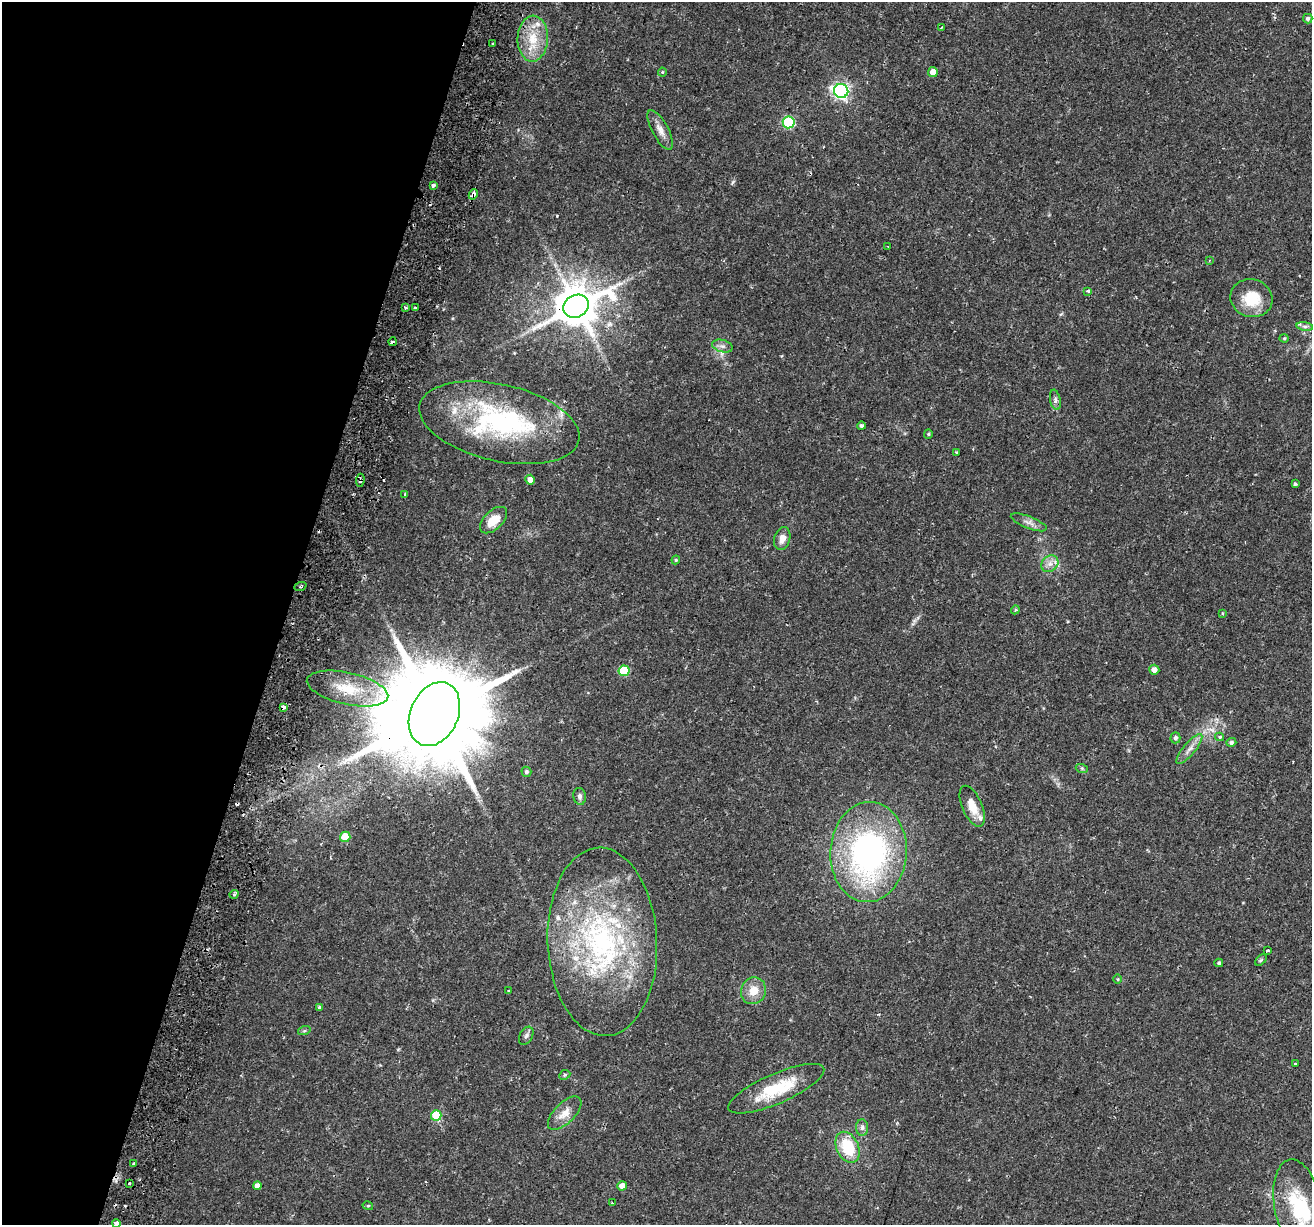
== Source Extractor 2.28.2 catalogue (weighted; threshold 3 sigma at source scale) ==
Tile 9 of 4 x 4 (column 1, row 3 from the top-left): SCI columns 78-1387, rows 1578-2800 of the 5386 x 5541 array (HDU 1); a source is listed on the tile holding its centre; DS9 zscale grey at full resolution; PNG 1314 x 1227 px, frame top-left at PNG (2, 2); each listed source drawn as its Kron ellipse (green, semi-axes under 4 px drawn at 4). Shown black and unused: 22% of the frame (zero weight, under 2 of 3 exposures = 5% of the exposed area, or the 3 px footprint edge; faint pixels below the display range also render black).
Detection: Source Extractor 2.28.2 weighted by HDU 2 'WHT'; one run over the whole footprint, this tile lists its part. Background 0.0387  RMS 0.0035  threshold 0.0159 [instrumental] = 3 sigma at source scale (4.5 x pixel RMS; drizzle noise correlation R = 1.50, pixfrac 1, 0.0396/0.0396 arcsec/px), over >= 5 px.
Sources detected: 97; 3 inside a brighter object's white glare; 10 cosmic-ray / hot-pixel residue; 1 long thin detection or spike segment (spike, bleed or trail) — neither listed nor drawn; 3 inside a brighter listed object's ellipse — not listed separately; the other 80 listed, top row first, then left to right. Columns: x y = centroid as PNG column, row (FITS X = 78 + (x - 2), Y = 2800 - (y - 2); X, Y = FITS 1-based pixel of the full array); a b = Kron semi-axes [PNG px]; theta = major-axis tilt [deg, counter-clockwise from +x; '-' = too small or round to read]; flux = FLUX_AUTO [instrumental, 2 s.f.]
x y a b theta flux
1308 19 5 4 - 0.88
941 28 3 2 - 0.31
533 39 23 15 87 9.5
492 44 3 2 - 0.42
662 72 4 4 - 0.32
933 72 5 5 - 2.7
841 91 7 6 - 100
789 122 6 6 - 31
660 130 22 8 -61 2.9
433 185 4 3 - 1.8
473 194 5 4 - 4.8
888 247 3 2 - 0.39
1209 261 3 2 - 0.31
1088 291 3 3 - 0.75
1251 298 21 19 -16 11
576 306 13 11 27 1300
405 308 3 3 - 1.3
415 308 3 3 - 0.69
1305 326 8 4 -8 0.89
1284 338 4 4 - 0.41
392 342 4 3 - 1.7
722 346 10 6 -15 1.5
1055 400 10 5 -78 1.1
499 423 82 38 -13 57
861 426 4 4 - 0.8
928 434 5 4 - 0.42
956 452 3 2 - 0.43
360 480 7 3 83 0.68
530 480 5 4 - 2.2
1295 484 4 3 - 0.75
405 494 3 3 - 0.41
494 520 16 9 43 5.6
1029 522 19 6 -21 2
782 539 12 8 75 2.7
676 560 4 4 - 0.44
1050 564 9 7 43 2
300 586 6 2 22 0.34
1015 610 4 3 - 0.38
1223 613 3 3 - 0.69
1154 670 5 5 - 2.1
624 671 5 5 - 16
348 689 41 16 -13 13
283 707 4 3 - 1.1
434 714 33 24 66 9200
1220 737 4 3 - 0.56
1175 738 5 5 - 0.96
1231 742 5 4 - 0.75
1189 749 18 6 50 2.4
1082 769 6 4 -20 0.48
526 772 5 5 - 0.78
580 796 8 6 -78 1.1
972 806 22 10 -66 5.4
345 837 5 5 - 9.9
868 852 50 38 86 95
234 894 5 3 - 1.6
602 942 94 54 -87 85
1267 951 3 3 - 0.46
1261 960 7 4 45 0.58
1219 963 4 4 - 0.61
1118 979 4 3 - 0.29
509 991 3 3 - 0.36
753 991 14 12 67 4.9
319 1007 4 4 - 0.59
304 1031 6 4 18 0.54
526 1036 10 6 60 1
1295 1064 3 3 - 0.64
565 1075 6 4 24 0.48
776 1089 52 15 23 16
565 1113 21 10 45 4
436 1115 5 5 - 13
862 1128 8 6 88 1.1
848 1147 16 11 -65 13
134 1164 3 3 - 1.6
129 1184 3 2 - 0.31
257 1186 4 4 - 2.1
622 1186 5 4 - 2.6
612 1203 3 2 - 0.31
368 1206 5 3 - 0.36
1298 1206 47 23 -80 21
116 1223 4 4 - 0.99
Overlapping masked pixels (flux is a lower limit): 7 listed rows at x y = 473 194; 576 306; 392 342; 360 480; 283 707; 434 714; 234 894
Isophote crosses this tile's border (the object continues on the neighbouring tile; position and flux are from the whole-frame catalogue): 2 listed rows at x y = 1298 1206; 116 1223